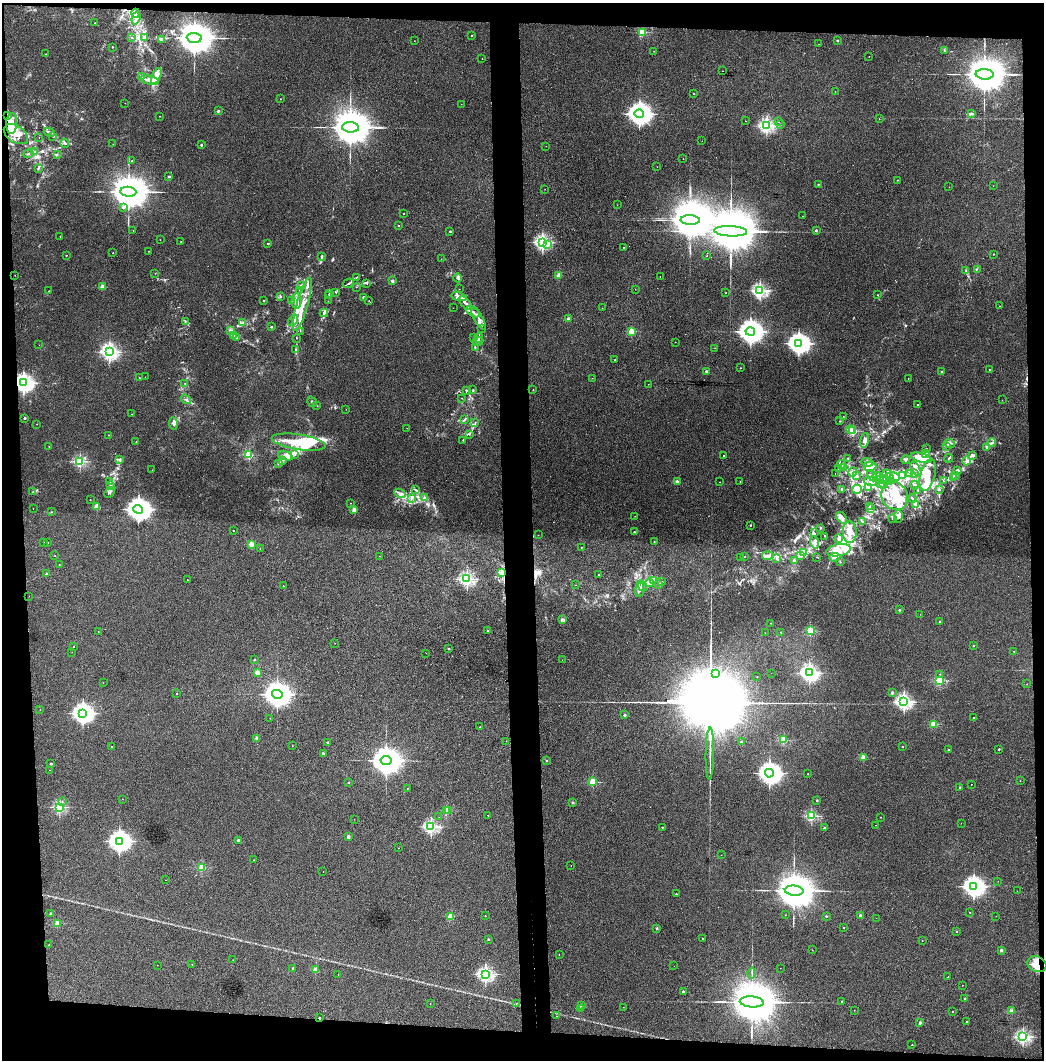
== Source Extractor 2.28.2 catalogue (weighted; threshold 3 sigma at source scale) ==
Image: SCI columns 80-4245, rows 4-4234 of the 4323 x 4241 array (HDU 1 of 3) = the unmasked area's bounding box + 8 px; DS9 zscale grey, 4 x 4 block average (1 PNG px = mean of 4 x 4 image px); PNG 1046 x 1062 px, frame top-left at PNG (2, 3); each listed source drawn as its Kron ellipse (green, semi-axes under 4 px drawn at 4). Shown black and unused: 11% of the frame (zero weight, under 3 of 4 exposures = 6% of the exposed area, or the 3 px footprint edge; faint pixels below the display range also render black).
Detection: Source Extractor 2.28.2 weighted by HDU 2 'WHT'. Background 0.045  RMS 0.0057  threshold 0.0257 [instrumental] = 3 sigma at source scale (4.5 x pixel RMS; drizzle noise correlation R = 1.50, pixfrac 1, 0.05/0.05 arcsec/px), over >= 5 px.
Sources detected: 571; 1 too faint to see at this stretch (4 x 4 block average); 5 inside a brighter object's white glare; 5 cosmic-ray / hot-pixel residue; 8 long thin detections or spike segments (spike, bleed or trail) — neither listed nor drawn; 8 coinciding with a brighter row at this scale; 81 inside a brighter listed object's ellipse — not listed separately; the other 463 listed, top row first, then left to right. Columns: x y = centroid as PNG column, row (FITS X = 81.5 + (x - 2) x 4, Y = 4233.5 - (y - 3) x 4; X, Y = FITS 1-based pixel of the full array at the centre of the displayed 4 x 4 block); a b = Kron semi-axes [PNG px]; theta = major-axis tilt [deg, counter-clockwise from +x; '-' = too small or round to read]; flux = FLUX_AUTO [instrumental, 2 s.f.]
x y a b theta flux
136 13 4 4 - 8.7
136 18 6 3 72 9.4
95 23 2 2 - 0.71
643 32 2 2 - 240
472 36 2 2 - 2.8
132 37 2 2 - 2.5
144 37 3 2 - 2
194 38 7 5 -5 15000
161 40 2 2 - 1.5
837 40 2 2 - 8.3
414 41 2 2 - 0.74
819 44 2 2 - 0.42
112 47 2 2 - 4.2
654 51 2 2 - 1
944 51 2 2 - 1.4
46 54 2 2 - 1.4
869 56 2 2 - 0.98
482 59 2 2 - 1.2
723 71 2 2 - 1.3
985 74 9 5 -2 21000
141 76 3 2 - 3.2
156 76 8 4 66 19
149 80 10 4 -12 17
835 91 2 2 - 0.47
694 94 2 2 - 1.6
280 99 2 2 - 1.3
125 103 2 2 - 0.69
461 104 2 2 - 0.58
218 111 2 2 - 17
639 114 4 4 - 4100
972 114 3 2 - 3
8 115 3 2 - 3.8
159 116 2 2 - 1
879 119 2 2 - 0.56
745 121 2 2 - 0.86
778 121 2 2 - 3
12 124 10 5 86 26
780 124 2 2 - 3.5
766 126 2 2 - 870
350 127 8 5 -4 20000
49 132 6 3 -23 7.6
16 134 13 8 -32 39
53 136 2 2 - 2.3
39 137 2 2 - 0.82
702 141 2 2 - 0.45
65 143 4 2 - 4.3
113 144 2 2 - 0.43
201 145 2 2 - 8.6
546 146 2 2 - 0.4
34 152 2 2 - 2.6
28 154 5 2 - 3.3
57 154 2 2 - 1.1
683 159 2 2 - 1.1
132 161 2 2 - 1.8
657 167 2 2 - 0.48
38 168 4 2 - 2.7
169 177 2 2 - 14
897 180 2 2 - 2.3
818 184 2 2 - 3.8
993 186 2 2 - 0.58
949 187 2 2 - 0.5
545 189 2 2 - 0.72
128 192 8 5 -5 18000
617 205 2 2 - 0.59
123 207 2 2 - 17
404 213 2 2 - 2.5
803 216 2 2 - 0.87
690 220 10 5 -2 21000
398 225 2 2 - 4.1
816 230 2 2 - 11
133 231 2 2 - 1.2
450 231 2 2 - 8.1
731 231 16 5 -2 45000
60 236 2 2 - 1.8
160 240 2 2 - 0.79
181 242 2 2 - 0.86
542 242 2 2 - 1000
268 244 2 2 - 6.4
547 244 2 2 - 4.2
623 247 2 2 - 2.5
149 251 2 2 - 1.1
113 253 2 2 - 2.6
993 254 2 2 - 3.8
66 255 2 2 - 2.3
707 256 2 2 - 0.69
321 257 2 2 - 1.6
441 259 2 2 - 0.49
977 269 2 2 - 1.1
966 271 2 2 - 2
155 273 2 2 - 0.99
15 275 2 2 - 0.58
559 275 2 2 - 91
357 277 4 2 - 2.1
660 277 2 2 - 0.85
458 278 4 4 - 6.7
392 281 2 2 - 27
348 283 6 2 28 5.4
367 283 2 2 - 1
302 285 2 2 - 2.3
103 287 2 2 - 97
356 287 2 2 - 1.1
459 289 2 2 - 0.66
635 289 2 2 - 0.52
760 290 2 2 - 900
49 291 2 2 - 3.2
300 291 4 2 - 4.8
336 292 3 2 - 1.8
329 293 2 2 - 2.2
726 293 2 2 - 2.3
878 295 2 2 - 1.1
329 296 2 2 - 1.6
280 297 2 2 - 1.9
363 297 2 2 - 17
459 297 8 4 -10 17
292 300 2 2 - 1.4
264 301 2 2 - 8.8
297 301 8 5 85 20
328 301 2 2 - 0.63
369 301 2 2 - 1.3
465 303 9 3 -46 14
302 304 27 5 74 65
999 306 2 2 - 1.4
453 308 2 2 - 0.55
602 308 2 2 - 0.58
473 312 8 3 -31 13
324 313 4 3 - 5.7
478 318 13 2 -61 15
568 319 2 2 - 40
293 320 6 4 53 13
185 321 3 2 - 2
242 322 2 2 - 2.9
271 327 2 2 - 14
482 328 2 2 - 3.3
230 330 4 2 - 5.3
300 331 2 2 - 0.82
632 331 2 2 - 160
750 332 5 4 - 4800
234 336 2 2 - 0.96
237 338 3 2 - 2.4
296 338 2 2 - 1.2
474 338 2 2 - 1.3
479 338 5 2 - 4.1
478 341 5 2 - 4.2
675 342 2 2 - 1.3
798 343 4 3 - 2800
39 345 2 2 - 0.57
475 348 2 2 - 2.3
715 348 2 2 - 0.57
296 350 4 2 - 3.4
109 352 3 2 - 1100
615 360 2 2 - 2.8
740 368 2 2 - 3.4
989 370 2 2 - 1.1
706 371 2 2 - 13
941 371 2 2 - 6.1
145 377 2 2 - 0.49
139 378 2 2 - 4.5
592 378 2 2 - 1.6
908 378 2 2 - 1.2
23 383 3 3 - 2100
185 384 3 2 - 1.9
648 384 2 2 - 1.3
466 390 3 2 - 2.6
473 390 2 2 - 1.1
533 390 2 2 - 2.2
462 398 2 2 - 0.86
186 399 5 2 - 6.5
1002 400 2 2 - 0.85
312 402 6 2 -59 4.7
317 405 2 2 - 1.6
917 405 2 2 - 2.8
346 409 2 2 - 1
132 414 2 2 - 0.9
843 416 2 2 - 1.1
25 418 2 2 - 13
464 420 4 2 - 3.3
840 421 2 2 - 1.7
173 423 6 3 -84 9.8
475 423 2 2 - 1.6
37 424 2 2 - 1.3
407 428 2 2 - 0.82
850 430 2 2 - 93
853 431 2 2 - 260
469 434 2 2 - 1.3
108 435 2 2 - 1.4
463 440 2 2 - 3.8
865 440 7 4 73 13
136 442 2 2 - 2.6
299 442 27 7 -9 120
992 443 4 3 - 6.1
949 444 5 3 - 7.6
49 446 2 2 - 0.76
947 447 3 2 - 2.5
986 447 3 2 - 2
926 449 2 2 - 0.95
295 454 3 2 - 3.9
925 454 4 3 - 6.9
249 455 2 2 - 220
723 455 2 2 - 1.7
973 455 2 2 - 2.6
285 456 8 3 -17 13
848 458 3 2 - 1.4
921 458 10 4 -15 27
949 458 4 2 - 3.3
120 460 2 2 - 13
282 460 3 2 - 3
906 460 4 3 - 4.6
80 461 2 2 - 490
967 461 4 2 - 5.5
867 462 6 2 -15 6.9
279 463 4 3 - 4.3
841 464 4 2 - 5.1
870 466 6 4 3 17
843 467 4 2 - 4.2
839 468 3 2 - 3.4
916 469 8 4 -58 14
152 470 2 2 - 1.6
958 470 2 2 - 29
853 472 5 2 - 5.8
914 473 2 2 - 2.1
835 474 2 2 - 1.1
887 474 4 3 - 5.8
909 474 3 2 - 3.3
903 475 2 2 - 2.8
928 475 16 7 76 53
856 476 4 2 - 4.8
872 476 6 3 -44 9
877 476 4 4 - 11
955 476 4 2 - 3.3
893 477 6 3 -14 12
888 478 6 2 1 6
953 478 3 2 - 3.7
882 480 7 3 5 14
890 481 3 2 - 2.2
943 481 2 2 - 1
109 482 2 2 - 0.82
677 482 2 2 - 44
720 482 2 2 - 1.3
740 482 2 2 - 1.2
872 482 7 4 -3 19
881 483 3 2 - 3.6
110 485 2 2 - 2.3
883 485 3 2 - 2.5
914 485 4 3 - 5.6
869 488 4 2 - 5.8
842 489 3 2 - 2.8
857 489 5 3 - 9
939 489 3 2 - 2.8
416 490 3 2 - 3.1
917 490 2 2 - 1.6
33 492 3 2 - 2.4
109 492 6 2 45 6.4
400 493 6 3 -29 8.6
895 496 14 13 - 69
411 498 2 2 - 1.6
425 498 2 2 - 2.3
912 498 4 2 - 2.4
90 500 2 2 - 3.6
351 503 2 2 - 1.2
915 504 4 2 - 4.1
870 506 3 2 - 2.1
97 507 2 2 - 130
33 508 2 2 - 0.9
138 509 5 4 - 4100
870 509 3 2 - 3.6
354 510 2 2 - 77
51 512 2 2 - 1.6
635 516 2 2 - 0.95
898 516 6 4 87 15
842 518 6 4 -48 14
893 518 3 3 - 4.2
863 521 3 2 - 2.6
751 525 2 2 - 6.3
820 528 2 2 - 1.8
234 531 2 2 - 3.9
634 532 2 2 - 6.7
850 532 11 7 -88 34
814 533 4 2 - 4.3
538 535 2 2 - 0.72
825 536 2 2 - 1.4
838 539 2 2 - 2.7
654 541 2 2 - 2.6
814 542 6 3 -71 8
44 543 2 2 - 0.5
48 543 2 2 - 1.4
252 544 2 2 - 110
581 547 2 2 - 1.7
260 548 2 2 - 0.5
839 550 12 6 10 45
804 553 3 2 - 3.4
55 556 2 2 - 1.1
380 556 2 2 - 0.74
744 556 2 2 - 3.9
767 556 5 2 - 8.7
801 556 4 2 - 4.7
741 557 2 2 - 3.4
817 557 2 2 - 1.1
835 557 6 3 7 8.3
776 558 2 2 - 2.8
795 561 4 2 - 4.6
840 562 2 2 - 2
59 564 2 2 - 2.1
502 573 3 2 - 4
46 574 2 2 - 13
599 575 2 2 - 1.6
467 579 2 2 - 840
187 580 2 2 - 0.86
653 580 4 2 - 4.8
662 582 2 2 - 9.4
649 583 5 3 - 8
659 584 2 2 - 32
575 585 2 2 - 0.61
283 586 2 2 - 3.1
642 586 6 4 -62 13
640 589 7 2 78 9
29 596 2 2 - 0.49
899 610 2 2 - 10
920 614 2 2 - 0.66
563 620 2 2 - 56
940 622 2 2 - 15
771 623 2 2 - 1.9
488 630 2 2 - 2.3
810 631 2 2 - 240
98 632 2 2 - 1.4
781 632 2 2 - 5.6
765 633 2 2 - 0.53
335 643 2 2 - 0.63
973 646 2 2 - 3.3
73 647 2 2 - 2.8
449 649 2 2 - 12
1014 651 2 2 - 2
72 652 2 2 - 1
426 653 2 2 - 0.65
254 660 2 2 - 10
562 660 2 2 - 0.43
257 673 2 2 - 88
716 673 2 2 - 1.7
771 673 2 2 - 0.38
809 673 3 2 - 1300
940 674 2 2 - 0.7
757 677 2 2 - 2
940 681 2 2 - 330
103 682 2 2 - 1.6
1027 684 2 2 - 1.3
892 693 2 2 - 25
176 694 2 2 - 2.2
277 694 5 4 - 5500
904 702 2 2 - 1100
40 709 2 2 - 0.89
83 713 4 3 - 2500
625 715 2 2 - 18
974 717 2 2 - 1.3
270 718 2 2 - 0.41
934 724 2 2 - 160
480 727 2 2 - 1.3
257 738 2 2 - 58
783 740 2 2 - 210
506 741 2 2 - 0.47
741 742 2 2 - 4.7
328 743 2 2 - 17
292 745 2 2 - 1.3
903 746 2 2 - 3.8
112 747 2 2 - 6.8
999 749 2 2 - 7.1
949 750 2 2 - 9.4
323 753 2 2 - 9.9
710 754 26 2 89 24
863 757 2 2 - 84
546 760 2 2 - 8.9
386 761 5 4 - 8000
51 764 2 2 - 14
49 770 2 2 - 0.71
769 773 4 3 - 3800
808 774 2 2 - 3.9
1020 781 2 2 - 1.1
348 782 2 2 - 6.4
593 782 2 2 - 190
971 784 2 2 - 1.2
960 787 2 2 - 7.6
407 788 2 2 - 2.4
122 799 2 2 - 1.9
817 800 2 2 - 9.2
62 802 2 2 - 1.8
573 803 2 2 - 17
59 807 2 2 - 540
446 810 2 2 - 170
448 811 2 2 - 30
488 815 2 2 - 2.6
811 816 2 2 - 460
439 817 2 2 - 0.53
881 817 2 2 - 2.4
354 819 2 2 - 0.44
961 823 2 2 - 0.61
876 825 2 2 - 1
431 827 2 2 - 750
662 827 2 2 - 4.6
824 828 2 2 - 20
348 837 2 2 - 40
238 840 2 2 - 20
119 841 4 3 - 2900
399 848 2 2 - 0.6
721 855 2 2 - 0.84
254 860 2 2 - 2.1
571 866 2 2 - 0.75
202 867 2 2 - 210
323 872 2 2 - 1.5
165 880 2 2 - 1
998 881 2 2 - 0.66
974 886 4 3 - 2700
794 891 9 5 -4 21000
1017 891 2 2 - 0.46
676 894 2 2 - 4.5
970 912 2 2 - 2
50 914 2 2 - 13
786 915 2 2 - 1
860 915 2 2 - 15
485 916 2 2 - 4
826 916 2 2 - 7.4
996 916 2 2 - 0.65
451 917 2 2 - 160
876 918 2 2 - 0.67
57 923 2 2 - 110
657 928 2 2 - 14
843 928 2 2 - 1.4
956 932 2 2 - 1.4
488 939 2 2 - 9.5
702 939 2 2 - 1.1
922 941 2 2 - 1.4
49 945 2 2 - 1.3
812 950 2 2 - 0.88
1001 950 2 2 - 35
559 955 2 2 - 1.9
233 960 2 2 - 1.7
192 964 2 2 - 1.5
1037 964 10 7 -25 43
157 965 2 2 - 0.5
674 966 2 2 - 0.53
293 968 2 2 - 14
780 968 2 2 - 0.42
315 970 2 2 - 87
752 973 5 2 - 4.9
338 974 2 2 - 0.65
485 974 2 2 - 1100
948 977 2 2 - 1.7
962 985 2 2 - 0.86
683 992 2 2 - 31
965 998 2 2 - 8.3
842 1001 2 2 - 4.9
752 1002 12 5 -4 35000
516 1003 2 2 - 1.7
430 1004 2 2 - 0.7
581 1005 2 2 - 32
623 1007 2 2 - 1
580 1009 2 2 - 18
854 1010 2 2 - 0.93
953 1011 2 2 - 2.7
1012 1011 2 2 - 68
556 1016 2 2 - 0.65
319 1018 2 2 - 7.7
967 1022 2 2 - 4.6
920 1023 2 2 - 21
1023 1037 2 2 - 830
912 1045 2 2 - 2.5
Overlapping masked pixels (flux is a lower limit): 4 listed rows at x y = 8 115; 23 383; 1037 964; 319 1018
Diffuse or blended objects may show on this block-average render without a row.